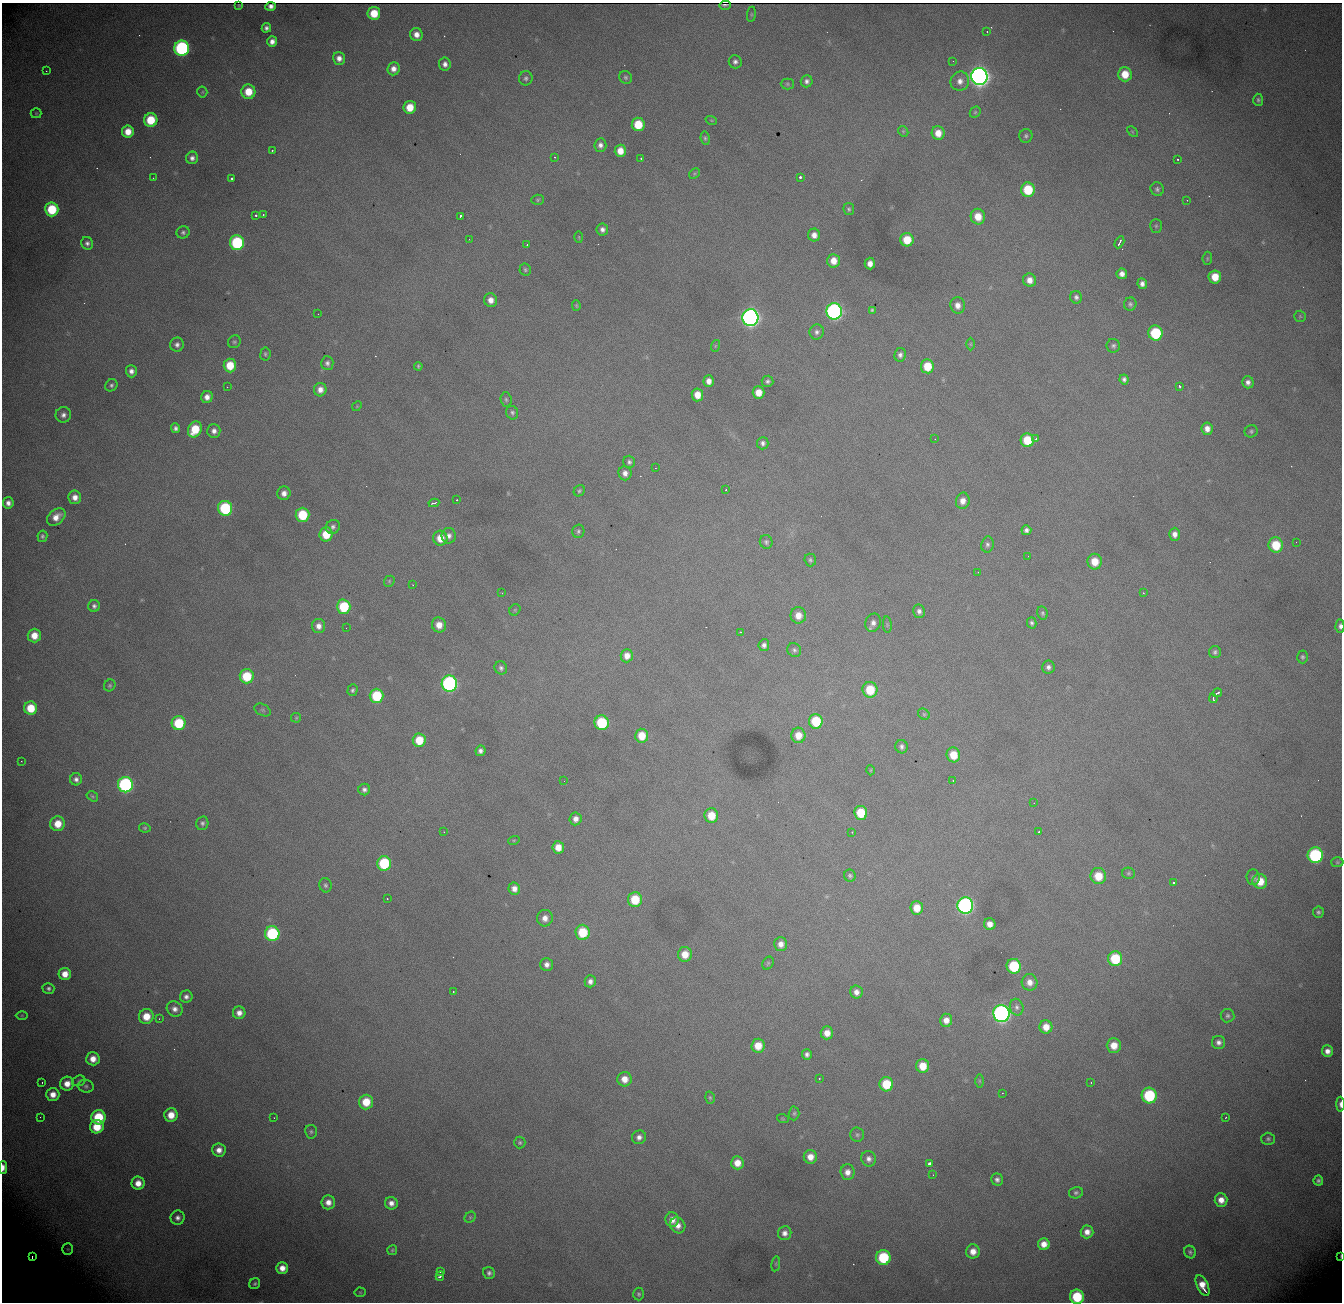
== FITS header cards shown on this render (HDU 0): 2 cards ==
NAXIS1  = 1340
NAXIS2  = 1300

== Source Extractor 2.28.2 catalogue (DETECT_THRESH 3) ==
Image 1340 x 1300 px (HDU 0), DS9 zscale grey, 1 PNG px = 1 image px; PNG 1344 x 1304 px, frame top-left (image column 1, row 1300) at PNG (2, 3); each listed source drawn as its Kron ellipse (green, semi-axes under 4 px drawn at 4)
Background 1680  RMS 21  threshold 62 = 3 sigma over >= 5 px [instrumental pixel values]
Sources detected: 341; all 341 listed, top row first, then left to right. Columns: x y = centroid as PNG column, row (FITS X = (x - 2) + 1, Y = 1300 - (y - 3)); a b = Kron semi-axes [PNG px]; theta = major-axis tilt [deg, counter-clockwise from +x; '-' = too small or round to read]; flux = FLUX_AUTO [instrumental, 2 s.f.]
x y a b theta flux
239 5 3 2 - 1.1e+03
725 5 6 2 2 2.7e+03
271 6 5 4 - 1.9e+03
374 13 6 6 - 3.4e+04
751 14 8 4 82 2.0e+03
266 28 5 4 - 4.7e+03
987 31 2 2 - 1.1e+03
416 35 7 6 - 1.0e+04
272 41 5 5 - 8.2e+03
182 48 7 7 - 2.7e+05
339 58 6 6 - 8.9e+03
953 61 2 2 - 6.2e+02
735 62 6 6 - 4.7e+03
445 64 6 5 - 6.3e+03
393 69 6 6 - 9.5e+03
46 71 2 2 - 9.0e+02
1125 74 7 7 - 2.7e+04
979 76 8 8 - 1.1e+06
626 77 7 6 - 3.0e+03
526 78 7 6 - 3.9e+03
807 81 6 6 - 5.1e+03
960 81 10 9 - 1.0e+04
787 84 6 5 - 2.5e+03
202 92 5 5 - 1.8e+03
248 92 7 7 - 3.1e+04
1258 100 6 5 - 3.2e+03
410 107 6 6 - 2.7e+04
975 112 6 5 - 2.1e+03
36 113 5 5 - 1.7e+03
151 120 7 6 - 4.9e+04
711 120 6 3 -18 1.6e+03
638 124 7 6 - 4.1e+04
903 131 6 4 -45 2.0e+03
128 132 6 6 - 1.9e+04
1132 132 6 4 -45 1.5e+03
938 133 7 6 - 1.8e+04
1026 136 7 6 - 3.5e+03
705 138 7 4 -81 2.5e+03
600 145 7 6 - 6.4e+03
272 150 3 3 - 1.8e+03
620 151 6 5 - 1.7e+04
555 157 4 2 - 1.0e+03
192 158 6 6 - 5.8e+03
641 158 3 2 - 1.6e+03
1178 159 3 2 - 1.3e+03
694 174 6 4 47 2.3e+03
800 177 3 3 - 5.6e+03
153 178 2 2 - 6.7e+02
232 178 3 3 - 3.7e+03
1157 189 7 6 - 4.0e+03
1028 190 7 6 - 5.9e+04
538 200 6 5 - 2.2e+03
1187 200 2 2 - 9.0e+02
52 209 7 6 - 6.3e+04
849 209 6 5 - 2.6e+03
256 215 3 2 - 3.2e+03
263 215 3 2 - 1.1e+03
460 216 3 3 - 6.8e+03
978 217 8 7 - 2.4e+04
1156 226 7 6 - 2.7e+03
602 229 6 5 - 5.5e+03
183 232 6 6 - 3.6e+03
814 235 6 6 - 9.4e+03
579 237 6 3 -89 1.5e+03
469 239 2 2 - 6.9e+02
907 240 7 6 - 3.3e+04
1119 242 6 3 61 5.4e+03
87 243 6 6 - 4.6e+03
237 243 7 7 - 1.4e+05
527 245 2 2 - 9.4e+02
1207 258 6 4 84 2.0e+03
833 261 7 6 - 1.6e+04
870 264 6 5 - 9.8e+03
525 270 6 5 - 2.7e+03
1122 274 5 5 - 8.4e+03
1215 277 6 6 - 2.6e+04
1029 280 7 6 - 1.1e+04
1142 284 5 5 - 6.2e+03
1076 297 6 6 - 4.3e+03
491 300 7 6 - 1.1e+04
1130 304 6 6 - 3.6e+03
576 305 5 4 - 1.8e+03
958 305 8 7 - 1.0e+04
872 310 4 3 - 2.4e+03
834 311 8 8 - 4.5e+05
318 314 2 2 - 7.1e+02
1300 316 6 5 - 2.1e+03
750 318 8 8 - 7.8e+05
817 332 7 7 - 5.1e+03
1155 333 7 7 - 9.6e+04
234 342 7 6 - 2.7e+03
970 344 6 4 -90 1.8e+03
177 345 7 7 - 5.6e+03
715 346 6 3 72 1.8e+03
1113 346 7 6 - 3.9e+03
265 354 6 5 - 2.5e+03
900 355 7 6 - 5.1e+03
327 363 7 6 - 4.4e+03
230 365 7 6 - 3.3e+04
418 366 4 3 - 1.9e+03
927 366 7 6 - 3.6e+04
131 371 6 5 - 6.9e+03
1124 379 5 4 - 4.4e+03
709 381 5 5 - 9.1e+03
768 381 6 5 - 3.5e+03
1248 382 6 6 - 6.0e+03
111 385 6 5 - 3.6e+03
1179 386 3 3 - 2.8e+03
227 387 2 2 - 7.2e+02
320 390 7 6 - 1.0e+04
758 392 6 6 - 1.7e+04
697 395 6 5 - 1.9e+04
207 397 6 5 - 9.1e+03
506 399 7 5 -86 2.7e+03
357 406 5 4 - 1.4e+03
512 413 7 6 - 3.3e+03
63 415 8 7 - 7.0e+03
176 428 5 4 - 4.4e+03
195 429 8 6 62 4.2e+04
1207 429 6 5 - 1.0e+04
214 431 7 6 - 7.0e+03
1251 431 6 6 - 3.0e+03
935 439 2 2 - 6.4e+02
1036 439 4 3 - 2.9e+03
1027 440 7 6 - 4.3e+04
763 443 6 6 - 4.9e+03
629 462 6 6 - 3.8e+03
655 468 2 2 - 8.4e+02
625 473 7 6 - 7.6e+03
726 490 3 2 - 1.7e+03
579 491 6 5 - 2.5e+03
284 493 7 6 - 8.8e+03
75 497 7 6 - 1.1e+04
456 500 2 2 - 1.3e+03
963 501 8 7 - 1.1e+04
8 503 6 5 - 7.5e+03
434 503 5 3 - 2.9e+03
225 508 7 7 - 1.2e+05
302 515 7 7 - 6.1e+04
56 517 10 7 39 1.4e+04
333 527 7 6 - 4.7e+03
1026 530 5 5 - 5.0e+03
578 531 7 6 - 3.2e+03
326 534 7 6 - 3.6e+04
1175 534 6 5 - 7.9e+03
42 536 6 5 - 3.1e+03
449 536 7 7 - 6.8e+03
440 538 7 7 - 2.2e+04
766 542 7 6 - 3.6e+03
1296 542 2 2 - 8.1e+02
987 544 8 6 80 4.3e+03
1276 545 7 7 - 4.6e+04
1028 556 2 2 - 7.3e+02
810 560 6 6 - 3.0e+03
1095 562 8 7 - 2.5e+04
978 572 2 2 - 6.6e+02
389 581 6 5 - 2.2e+03
413 585 3 2 - 7.7e+02
502 593 3 3 - 1.4e+03
1143 593 3 3 - 1.3e+03
94 606 6 5 - 4.3e+03
344 607 7 7 - 7.0e+04
515 610 6 5 - 1.9e+03
919 611 7 6 - 5.7e+03
1042 613 7 5 -79 2.8e+03
798 615 8 7 - 1.6e+04
873 623 9 7 69 7.2e+03
1032 623 6 4 -75 3.4e+03
439 625 7 7 - 1.6e+04
887 625 8 3 -85 2.1e+03
318 626 7 6 - 9.0e+03
1340 626 7 4 88 5.1e+03
346 628 2 2 - 1.2e+03
740 632 3 2 - 2.9e+03
34 635 7 6 - 2.0e+04
764 645 6 5 - 5.1e+03
794 650 7 6 - 3.9e+03
1215 652 6 6 - 3.7e+03
627 656 6 6 - 1.2e+04
1302 657 6 5 - 2.7e+03
1048 667 6 6 - 5.3e+03
501 668 7 6 - 4.1e+03
247 676 7 7 - 5.8e+04
449 684 8 7 - 3.6e+05
110 685 6 5 - 2.5e+03
353 690 6 5 - 2.8e+03
870 690 8 7 - 4.6e+04
1217 693 5 2 - 3.3e+03
377 696 7 7 - 7.4e+04
1213 699 4 3 - 2.8e+03
31 708 6 6 - 3.7e+04
263 710 9 5 -27 3.5e+03
924 714 6 5 - 2.5e+03
296 718 5 4 - 1.7e+03
816 721 7 7 - 6.0e+04
179 723 7 7 - 6.6e+04
602 723 7 7 - 8.5e+04
798 735 7 7 - 2.0e+04
642 736 7 6 - 2.9e+04
419 740 7 6 - 3.6e+04
902 747 7 6 - 4.5e+03
480 751 5 5 - 5.4e+03
953 755 7 7 - 2.9e+04
21 761 2 2 - 7.9e+02
871 770 5 3 - 1.3e+03
76 779 6 6 - 5.6e+03
953 780 2 2 - 1.0e+03
564 781 2 2 - 1.2e+03
125 785 8 7 - 2.6e+05
364 789 6 6 - 4.7e+03
92 796 6 4 -33 2.3e+03
1034 803 2 2 - 6.1e+02
861 813 7 6 - 4.5e+04
711 816 7 7 - 3.1e+04
576 819 6 6 - 8.8e+03
202 823 7 6 - 3.9e+03
58 824 7 7 - 2.5e+04
145 828 6 4 -13 2.1e+03
444 832 2 2 - 8.8e+02
852 832 2 2 - 9.0e+02
1039 832 3 3 - 1.2e+04
514 840 6 3 18 1.4e+03
558 847 6 6 - 1.7e+04
1315 855 8 7 - 1.9e+05
1337 862 6 5 - 2.3e+03
384 863 7 7 - 9.2e+04
1129 873 6 5 - 2.6e+03
850 876 6 5 - 3.0e+03
1098 876 8 7 - 3.1e+04
1253 877 8 6 -85 3.8e+03
1260 881 7 7 - 2.9e+04
1173 883 3 3 - 2.5e+03
326 885 7 6 - 3.3e+03
514 889 6 6 - 9.2e+03
387 899 3 3 - 1.9e+03
635 899 7 7 - 4.7e+04
965 905 8 8 - 4.5e+05
917 908 7 6 - 2.3e+04
1318 912 6 5 - 3.1e+03
545 918 8 8 - 1.0e+04
990 924 6 5 - 1.1e+04
583 932 7 7 - 5.3e+04
272 934 7 7 - 1.5e+05
781 944 7 6 - 1.0e+04
685 954 7 7 - 2.2e+04
1115 959 7 7 - 6.9e+04
768 963 7 5 63 2.4e+03
547 965 6 6 - 7.1e+03
1014 966 7 7 - 8.7e+04
65 974 6 6 - 1.6e+04
590 981 6 5 - 6.5e+03
1030 982 8 8 - 1.1e+04
48 989 6 5 - 3.9e+03
453 992 3 2 - 2.3e+03
856 992 6 6 - 8.4e+03
186 997 6 6 - 5.7e+03
1017 1007 8 7 - 5.0e+03
175 1009 8 7 - 7.9e+03
239 1013 6 6 - 9.3e+03
1001 1014 8 8 - 6.5e+05
22 1015 6 4 0 1.7e+03
146 1016 7 7 - 2.6e+04
1228 1016 7 7 - 3.6e+03
159 1019 3 2 - 1.7e+03
946 1020 6 6 - 1.2e+04
1046 1027 6 6 - 1.7e+04
827 1033 6 6 - 1.5e+04
1218 1042 6 6 - 6.1e+03
1114 1045 7 7 - 2.0e+04
758 1046 7 6 - 2.5e+04
1327 1051 6 5 - 8.9e+03
807 1054 5 5 - 4.7e+03
93 1059 6 6 - 1.5e+04
923 1066 7 6 - 2.8e+04
624 1079 7 7 - 1.6e+04
819 1079 2 2 - 1.0e+03
79 1081 7 5 22 2.3e+03
979 1081 6 4 -89 2.0e+03
42 1082 2 2 - 8.9e+02
1091 1082 2 2 - 1.2e+03
67 1084 7 7 - 1.5e+04
886 1084 7 7 - 5.3e+04
86 1086 7 6 - 3.5e+03
1002 1093 2 2 - 9.1e+02
53 1094 6 6 - 1.3e+04
1149 1096 8 7 - 1.2e+05
710 1098 6 4 -74 2.3e+03
366 1102 7 7 - 3.4e+04
1340 1104 7 3 -89 5.5e+03
794 1113 7 5 88 2.7e+03
171 1115 7 6 - 2.1e+04
40 1117 2 2 - 7.2e+02
98 1117 7 7 - 6.4e+04
1226 1117 2 2 - 1.2e+03
274 1118 2 2 - 7.4e+02
783 1119 6 3 -19 1.4e+03
97 1127 7 6 - 3.7e+04
311 1132 7 6 - 2.9e+03
857 1135 7 7 - 3.2e+03
639 1137 7 6 - 6.7e+03
1268 1139 6 6 - 3.3e+03
520 1143 6 5 - 2.4e+03
219 1150 7 6 - 1.1e+04
810 1157 7 6 - 1.5e+04
869 1159 8 7 - 6.8e+03
737 1163 6 6 - 1.8e+04
930 1164 4 3 - 2.5e+05
3 1167 6 3 88 8.9e+03
847 1172 8 7 - 1.1e+04
933 1175 3 2 - 1.3e+03
997 1179 6 5 - 4.9e+03
1318 1180 5 5 - 4.0e+03
138 1183 6 6 - 1.6e+04
1076 1193 7 5 15 3.4e+03
1221 1200 6 6 - 1.3e+04
328 1202 7 7 - 1.1e+04
391 1203 6 6 - 8.9e+03
470 1217 6 5 - 2.3e+03
178 1218 7 7 - 6.3e+03
672 1220 7 6 - 1.2e+04
678 1225 8 7 - 1.0e+04
1087 1232 6 6 - 1.1e+04
785 1233 7 6 - 8.0e+03
1044 1244 6 6 - 1.3e+04
68 1249 5 5 - 2.3e+03
392 1250 5 4 - 2.1e+03
973 1251 7 7 - 1.4e+04
1190 1252 6 5 - 3.5e+03
1341 1256 4 2 - 1.5e+03
32 1257 4 2 - 3.0e+03
883 1257 7 7 - 9.4e+04
776 1264 8 4 82 1.9e+03
282 1268 6 5 - 1.3e+04
441 1272 3 2 - 1.8e+03
489 1273 6 5 - 4.3e+03
440 1276 5 3 - 8.0e+03
255 1284 6 5 - 2.8e+03
1203 1286 11 5 -64 1.8e+04
360 1292 5 5 - 1.8e+03
639 1294 6 5 - 2.7e+03
1077 1297 7 7 - 7.1e+04
At the frame edge (FLAGS 8, measured only in part): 5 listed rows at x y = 1340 626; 1340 1104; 3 1167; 1341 1256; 1077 1297